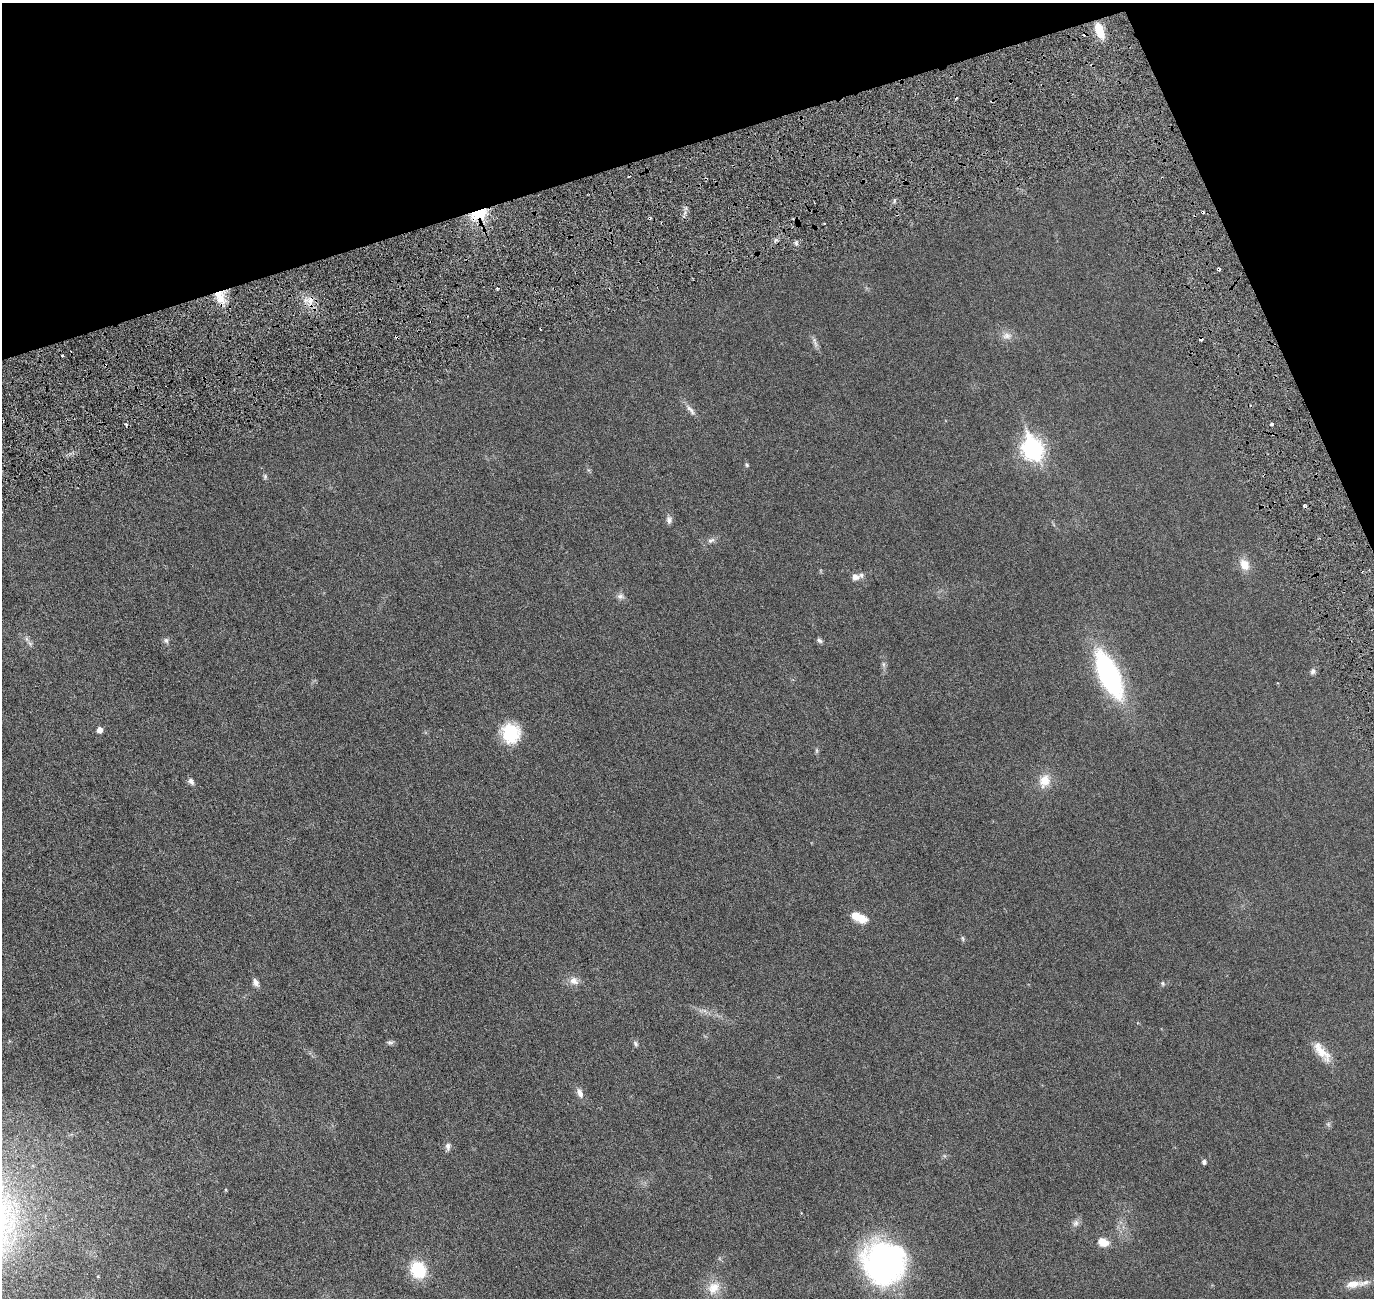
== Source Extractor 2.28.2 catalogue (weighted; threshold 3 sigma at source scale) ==
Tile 3 of 4 x 4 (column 3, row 1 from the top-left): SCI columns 2814-4185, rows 4069-5364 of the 5618 x 5643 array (HDU 1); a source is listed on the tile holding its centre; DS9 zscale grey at full resolution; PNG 1376 x 1300 px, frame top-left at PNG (2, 3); no overlay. Shown black and unused: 16% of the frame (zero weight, under 3 of 6 exposures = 1% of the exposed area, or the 3 px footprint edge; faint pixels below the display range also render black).
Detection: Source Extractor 2.28.2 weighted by HDU 2 'WHT'; one run over the whole footprint, this tile lists its part. Background 0.0277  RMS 0.0043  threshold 0.0176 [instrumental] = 3 sigma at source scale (4.09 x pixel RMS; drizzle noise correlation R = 1.36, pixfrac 0.8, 0.05/0.05 arcsec/px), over >= 5 px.
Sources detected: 63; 9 cosmic-ray / hot-pixel residue — not listed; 3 inside a brighter listed object's ellipse — not listed separately; the other 51 listed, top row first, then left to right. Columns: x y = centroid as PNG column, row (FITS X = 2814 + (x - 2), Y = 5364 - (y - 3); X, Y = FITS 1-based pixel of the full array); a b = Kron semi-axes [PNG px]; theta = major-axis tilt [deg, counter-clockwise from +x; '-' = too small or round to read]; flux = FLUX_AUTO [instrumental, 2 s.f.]
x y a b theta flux
1099 30 19 9 -71 6.4
478 214 22 13 21 12
796 243 7 5 -70 0.74
498 288 3 3 - 0.38
218 294 15 13 -2 5.4
310 300 14 13 - 4.5
1007 336 14 11 6 2.6
1201 339 4 4 - 1.6
815 342 18 5 -74 1.4
62 355 3 2 - 0.33
691 410 20 7 -52 2.1
1272 424 4 3 - 0.73
1033 449 10 8 -69 170
747 465 6 5 - 0.51
265 476 8 6 90 0.68
669 520 10 7 -85 1.4
711 540 11 7 24 1.4
1244 565 14 11 -63 4.3
855 577 11 9 -5 1.9
620 596 10 8 -1 1.4
166 640 8 7 - 0.98
820 641 8 5 -27 0.87
30 643 10 6 -45 1.1
884 664 8 4 -82 0.88
1313 671 8 7 - 1
1109 675 54 21 -65 55
100 730 5 5 - 2.4
511 733 23 21 -78 14
816 750 9 4 -90 0.63
191 781 9 7 -44 1.3
1044 781 18 14 67 5.5
859 918 20 9 -24 5.5
963 939 7 5 -82 0.59
574 981 13 10 -30 2.8
255 982 10 6 -62 1.7
1162 983 7 5 -72 0.59
704 1010 7 4 -19 0.95
390 1042 9 6 -1 0.9
635 1044 8 5 -53 0.81
1322 1052 32 11 -50 6.1
580 1093 13 7 -68 2.2
1328 1124 6 6 - 0.73
448 1146 11 6 89 1.5
1204 1162 5 5 - 1
226 1190 5 3 - 0.32
1075 1223 10 8 72 1.4
1103 1242 14 10 -16 3.7
884 1263 45 43 -46 82
418 1270 14 12 -67 19
1353 1284 21 10 10 4.2
714 1288 20 15 45 6.1
Overlapping masked pixels (flux is a lower limit): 4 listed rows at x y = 478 214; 218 294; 310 300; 1201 339